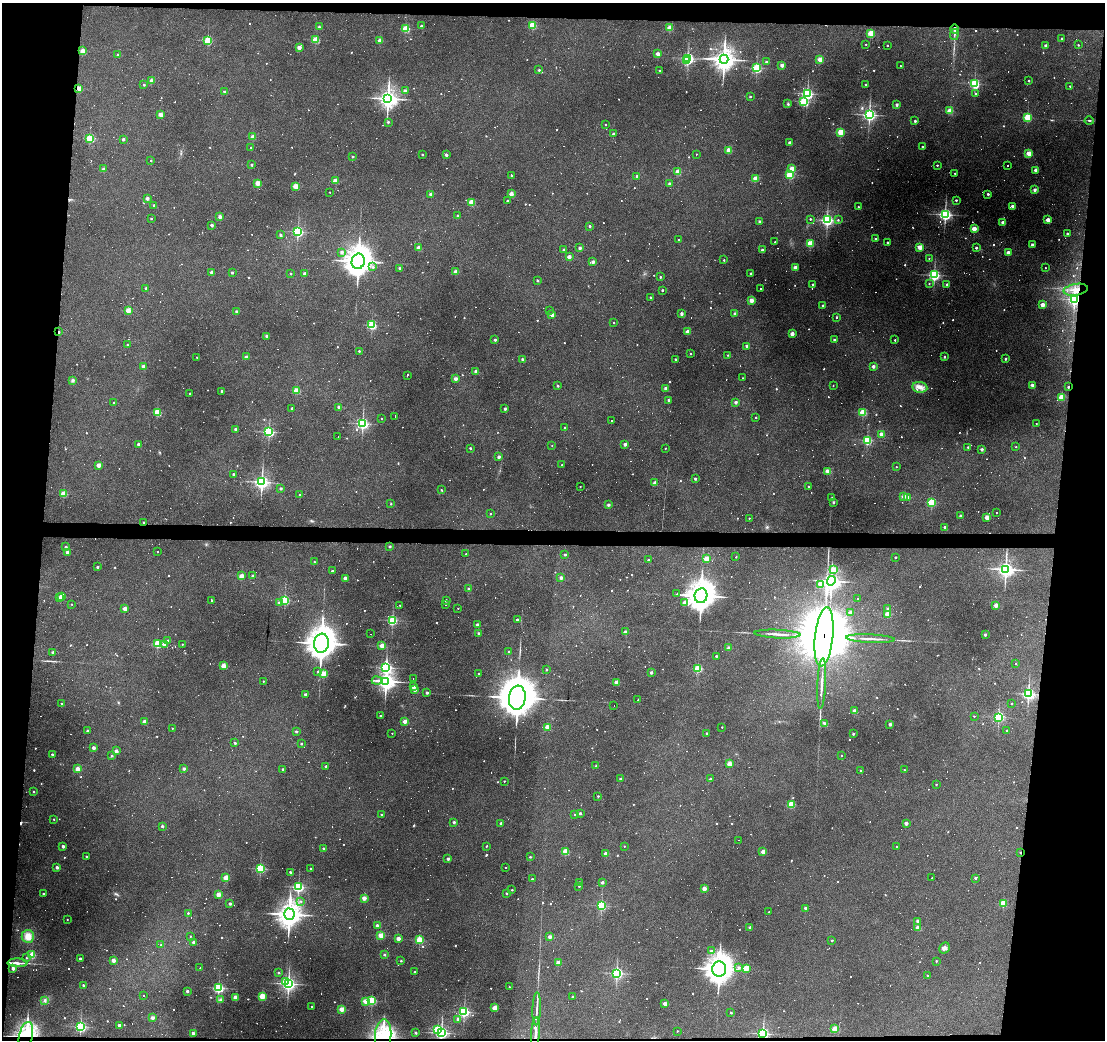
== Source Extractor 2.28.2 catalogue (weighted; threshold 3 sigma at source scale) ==
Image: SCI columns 1-4411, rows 189-4337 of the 4411 x 4436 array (HDU 1 of 3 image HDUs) = the unmasked area's bounding box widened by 8 px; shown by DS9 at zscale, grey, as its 4 x 4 block average (DS9 zoom 1 of the averaged frame): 1 PNG px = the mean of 4 x 4 image px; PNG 1107 x 1042 px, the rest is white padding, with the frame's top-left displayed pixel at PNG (2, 3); every listed detection drawn as its Kron ellipse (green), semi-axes under 4 PNG px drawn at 4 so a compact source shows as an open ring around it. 11% of this frame is shown black and not used: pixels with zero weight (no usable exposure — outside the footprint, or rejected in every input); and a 3 px margin inside the footprint's outer edge (the drizzle kernel's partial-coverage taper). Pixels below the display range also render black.
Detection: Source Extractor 2.28.2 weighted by HDU 2 'WHT'. Background 0.112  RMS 0.0086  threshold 0.0389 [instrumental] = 3 sigma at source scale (4.5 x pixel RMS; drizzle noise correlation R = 1.50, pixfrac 1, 0.05/0.05 arcsec/px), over >= 5 px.
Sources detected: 1454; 81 too faint to see at this stretch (4 x 4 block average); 1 inside a brighter object's white glare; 294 cosmic-ray / hot-pixel residue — neither listed nor drawn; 9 coinciding with a brighter row at this scale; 9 inside a brighter listed object's ellipse — not listed separately; of the other 1060, all 500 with FLUX_AUTO >= 5.58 (the completeness limit of this list) listed and drawn (560 fainter detections not listed), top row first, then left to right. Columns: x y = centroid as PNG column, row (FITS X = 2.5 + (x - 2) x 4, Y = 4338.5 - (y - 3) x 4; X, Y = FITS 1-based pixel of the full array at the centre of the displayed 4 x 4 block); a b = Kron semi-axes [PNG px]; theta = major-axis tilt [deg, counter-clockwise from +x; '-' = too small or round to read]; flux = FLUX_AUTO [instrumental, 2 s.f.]
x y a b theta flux
532 25 2 2 - 340
421 26 2 2 - 23
319 27 2 2 - 18
670 28 2 2 - 160
406 29 2 2 - 390
955 29 4 2 - 14
871 33 2 2 - 310
954 34 5 2 - 7.1
1062 39 2 2 - 14
208 40 2 2 - 480
316 40 2 2 - 340
380 40 2 2 - 110
866 44 2 2 - 8
887 45 2 2 - 9
1078 45 2 2 - 11
1046 46 2 2 - 45
299 47 2 2 - 110
82 51 2 2 - 140
658 54 2 2 - 81
118 55 2 2 - 17
688 58 2 2 - 1000
724 59 4 4 - 4000
820 59 2 2 - 140
687 60 3 2 - 300
766 62 2 2 - 21
782 65 2 2 - 64
900 66 2 2 - 6
757 68 2 2 - 730
539 70 2 2 - 19
659 70 2 2 - 12
152 81 2 2 - 97
1029 81 2 2 - 11
975 84 2 2 - 690
144 85 2 2 - 16
865 85 2 2 - 8
1070 86 2 2 - 14
79 88 2 2 - 130
224 91 2 2 - 13
405 91 2 2 - 51
807 94 3 2 - 990
976 94 2 2 - 6.3
750 97 2 2 - 13
388 99 4 3 - 2800
804 101 2 2 - 610
788 104 3 2 - 6.2
897 105 2 2 - 40
950 111 2 2 - 240
160 114 2 2 - 130
869 115 3 3 - 1200
1027 117 2 2 - 450
915 121 2 2 - 23
1089 121 4 2 - 6.2
388 122 2 2 - 15
605 125 2 2 - 5.6
840 132 2 2 - 290
613 134 2 2 - 34
253 137 2 2 - 110
90 138 2 2 - 430
123 139 2 2 - 33
789 143 2 2 - 34
922 147 2 2 - 16
251 148 2 2 - 12
729 150 2 2 - 150
1029 153 2 2 - 200
422 154 2 2 - 13
696 154 2 2 - 5.7
446 155 2 2 - 45
353 157 2 2 - 16
151 161 2 2 - 8.5
252 165 2 2 - 25
937 165 2 2 - 11
1007 166 2 2 - 200
103 169 2 2 - 47
792 169 2 2 - 160
1036 170 2 2 - 85
678 172 2 2 - 190
955 173 2 2 - 7.5
790 174 2 2 - 520
511 176 2 2 - 16
637 176 2 2 - 42
755 178 2 2 - 140
335 181 2 2 - 150
257 183 2 2 - 140
669 184 2 2 - 38
295 186 2 2 - 210
1035 190 2 2 - 59
330 192 2 2 - 6.5
431 194 2 2 - 60
511 194 2 2 - 120
988 194 2 2 - 30
147 198 2 2 - 51
956 200 2 2 - 15
507 201 2 2 - 16
471 202 2 2 - 230
154 205 2 2 - 15
1012 206 2 2 - 56
858 207 2 2 - 7.8
945 214 3 2 - 1300
457 216 2 2 - 20
220 217 2 2 - 57
151 219 2 2 - 11
810 219 2 2 - 14
827 220 2 2 - 1100
838 220 2 2 - 7.2
1048 220 2 2 - 130
759 221 2 2 - 32
1003 222 2 2 - 120
212 225 2 2 - 35
590 226 2 2 - 18
974 229 2 2 - 210
298 232 2 2 - 790
1067 234 2 2 - 32
280 235 2 2 - 25
679 239 2 2 - 9.3
875 239 2 2 - 14
775 242 2 2 - 5.8
887 242 2 2 - 16
810 243 2 2 - 290
1032 245 2 2 - 48
920 247 2 2 - 150
419 248 2 2 - 120
580 248 2 2 - 44
976 248 2 2 - 20
563 249 2 2 - 18
762 250 2 2 - 44
342 252 2 2 - 34
1009 253 2 2 - 120
569 257 2 2 - 90
929 258 2 2 - 6.3
724 260 2 2 - 11
358 261 8 6 76 6700
593 262 2 2 - 42
373 267 2 2 - 18
795 267 2 2 - 83
399 268 2 2 - 25
1045 268 2 2 - 7
212 272 2 2 - 74
456 272 2 2 - 140
232 273 2 2 - 18
290 273 2 2 - 13
304 273 2 2 - 48
751 273 2 2 - 33
934 275 2 2 - 1000
660 277 2 2 - 12
538 280 2 2 - 17
813 284 2 2 - 21
929 284 2 2 - 6.4
947 284 2 2 - 33
146 288 2 2 - 25
760 289 2 2 - 6.5
662 290 2 2 - 20
1076 290 12 6 9 62
650 298 2 2 - 23
1074 299 3 2 - 1000
751 300 2 2 - 140
823 305 2 2 - 27
1042 305 2 2 - 120
549 310 2 2 - 6.1
128 311 2 2 - 190
236 312 2 2 - 35
681 314 2 2 - 48
735 314 2 2 - 35
552 315 2 2 - 61
837 317 2 2 - 15
614 322 2 2 - 6
372 325 2 2 - 590
59 332 2 2 - 24
688 332 2 2 - 130
792 334 2 2 - 100
267 336 2 2 - 42
495 340 2 2 - 26
834 340 2 2 - 18
895 340 2 2 - 14
127 345 2 2 - 7.6
747 346 2 2 - 56
359 351 2 2 - 17
690 353 2 2 - 10
728 355 2 2 - 6.6
197 357 2 2 - 5.9
246 357 2 2 - 67
944 357 2 2 - 17
522 359 2 2 - 34
675 359 2 2 - 14
1005 359 2 2 - 20
143 366 2 2 - 53
873 366 2 2 - 49
476 372 2 2 - 76
407 375 2 2 - 130
742 378 2 2 - 8.9
455 379 2 2 - 76
72 380 3 3 - 11
1032 385 2 2 - 58
558 386 2 2 - 21
833 386 2 2 - 5.6
920 387 7 5 -10 35
1068 387 2 2 - 15
666 388 2 2 - 57
222 391 2 2 - 28
296 391 2 2 - 230
190 394 2 2 - 8.1
1062 397 2 2 - 250
668 400 2 2 - 25
736 402 2 2 - 44
114 403 2 2 - 7.4
339 407 2 2 - 43
292 408 2 2 - 24
505 409 2 2 - 36
157 412 2 2 - 370
863 412 2 2 - 360
395 416 3 2 - 250
756 417 2 2 - 12
382 418 2 2 - 8.2
612 421 2 2 - 220
363 423 2 2 - 910
1036 424 2 2 - 6
564 427 2 2 - 7.9
236 429 2 2 - 37
269 432 2 2 - 840
881 434 2 2 - 97
338 437 2 2 - 42
867 440 2 2 - 680
138 444 2 2 - 35
625 444 2 2 - 48
552 445 2 2 - 6.1
968 447 2 2 - 9.2
1016 447 2 2 - 6.1
470 448 2 2 - 19
665 448 2 2 - 7.8
982 449 2 2 - 37
499 457 2 2 - 49
99 465 2 2 - 120
562 465 2 2 - 8.9
896 467 2 2 - 7
828 471 2 2 - 140
233 474 2 2 - 25
695 479 2 2 - 32
262 482 3 3 - 1600
655 483 2 2 - 92
580 486 2 2 - 5.7
809 486 2 2 - 6.2
281 488 2 2 - 28
442 490 2 2 - 9.7
64 494 2 2 - 250
299 495 2 2 - 7.3
904 496 2 2 - 85
832 498 2 2 - 9.5
908 498 2 2 - 55
833 502 2 2 - 28
931 502 2 2 - 470
391 504 2 2 - 12
608 505 2 2 - 35
996 512 2 2 - 6.4
490 514 2 2 - 8
960 516 2 2 - 26
987 517 2 2 - 170
749 518 2 2 - 6.1
144 522 2 2 - 25
945 527 2 2 - 24
390 546 2 2 - 21
66 547 2 2 - 28
157 551 2 2 - 7.2
67 552 2 2 - 47
466 554 2 2 - 14
565 555 2 2 - 19
736 557 2 2 - 6.4
895 557 2 2 - 11
707 559 2 2 - 210
648 560 2 2 - 16
314 562 2 2 - 7
97 567 2 2 - 19
834 569 2 2 - 71
1006 569 3 3 - 1700
332 571 2 2 - 23
241 576 2 2 - 120
252 576 2 2 - 25
345 578 2 2 - 74
561 578 2 2 - 45
831 581 5 3 - 2500
820 584 2 2 - 130
468 589 2 2 - 25
677 594 2 2 - 6.9
61 596 2 2 - 120
701 596 7 6 - 8200
59 597 2 2 - 7.9
858 598 2 2 - 58
211 600 2 2 - 100
285 600 2 2 - 530
446 600 2 2 - 22
279 602 3 3 - 7.3
685 603 2 2 - 91
72 604 2 2 - 6.5
400 605 2 2 - 7.9
446 605 2 2 - 8.1
996 605 2 2 - 110
125 608 2 2 - 94
458 608 2 2 - 5.9
888 609 2 2 - 25
851 612 2 2 - 46
888 614 2 2 - 160
392 620 2 2 - 690
517 620 2 2 - 21
477 625 2 2 - 41
625 632 2 2 - 58
478 633 2 2 - 17
371 634 2 2 - 23
777 634 23 2 -3 31
985 635 2 2 - 29
824 637 30 9 84 68000
870 639 24 2 -3 33
168 640 2 2 - 12
321 643 9 7 81 7200
157 644 2 2 - 430
164 644 2 2 - 63
182 644 2 2 - 7.2
382 646 2 2 - 150
729 648 2 2 - 68
508 652 2 2 - 19
53 653 2 2 - 51
716 656 2 2 - 16
1016 664 2 2 - 7.3
223 666 2 2 - 160
386 667 3 2 - 980
697 668 2 2 - 220
546 670 2 2 - 15
318 671 2 2 - 13
651 672 2 2 - 39
324 673 2 2 - 240
478 673 2 2 - 6.5
413 678 2 2 - 77
263 681 2 2 - 9.2
377 681 5 2 - 10
386 681 4 3 - 2300
616 682 2 2 - 140
822 683 25 2 87 36
413 687 2 2 - 79
415 690 2 2 - 51
427 693 2 2 - 30
305 694 2 2 - 36
1028 694 2 2 - 1100
517 698 12 8 83 19000
638 700 2 2 - 7
1012 703 2 2 - 9.9
61 704 2 2 - 7.4
614 706 2 2 - 11
855 711 2 2 - 73
380 716 2 2 - 9.7
974 716 2 2 - 6.8
999 717 2 2 - 740
405 721 2 2 - 86
144 722 2 2 - 95
825 723 3 3 - 11
890 724 2 2 - 46
547 727 2 2 - 150
722 727 2 2 - 6.9
172 728 2 2 - 6.6
1006 730 2 2 - 5.8
87 731 2 2 - 41
296 731 2 2 - 25
392 733 2 2 - 6
707 734 2 2 - 31
853 734 2 2 - 22
235 743 2 2 - 24
301 744 2 2 - 17
93 748 2 2 - 60
116 751 2 2 - 57
52 754 2 2 - 19
841 755 2 2 - 5.7
112 756 2 2 - 19
729 764 2 2 - 160
326 766 2 2 - 23
596 766 2 2 - 23
78 769 2 2 - 140
184 769 2 2 - 41
282 769 2 2 - 12
904 770 2 2 - 6.3
860 771 2 2 - 10
620 779 2 2 - 16
710 779 2 2 - 14
504 781 2 2 - 11
936 784 2 2 - 11
34 791 2 2 - 9.8
598 796 2 2 - 10
791 805 2 2 - 350
580 813 2 2 - 25
381 814 2 2 - 7.7
574 814 2 2 - 6.4
54 819 2 2 - 7.6
454 822 2 2 - 35
501 823 2 2 - 30
906 823 2 2 - 72
162 826 2 2 - 33
738 840 2 2 - 10
63 846 2 2 - 42
486 846 2 2 - 9.7
624 846 2 2 - 6.3
897 846 2 2 - 5.8
323 848 2 2 - 16
566 851 2 2 - 270
763 852 2 2 - 100
1020 853 2 2 - 14
606 854 2 2 - 77
86 856 2 2 - 10
530 857 2 2 - 13
448 859 2 2 - 40
57 867 2 2 - 44
260 868 2 2 - 670
310 868 2 2 - 10
506 868 2 2 - 8.2
290 872 2 2 - 11
226 878 2 2 - 150
932 878 2 2 - 6.4
975 878 2 2 - 27
532 879 2 2 - 10
579 882 2 2 - 8.6
602 882 2 2 - 37
579 886 2 2 - 17
298 887 2 2 - 920
704 889 2 2 - 120
512 890 2 2 - 11
43 893 2 2 - 11
506 893 2 2 - 17
218 895 2 2 - 130
364 898 2 2 - 110
301 901 2 2 - 7.8
1003 903 2 2 - 310
230 904 2 2 - 39
601 905 2 2 - 680
805 908 2 2 - 43
769 912 2 2 - 11
188 913 2 2 - 15
289 914 6 5 - 4500
67 919 2 2 - 7.8
918 921 2 2 - 66
377 925 2 2 - 45
750 927 2 2 - 26
918 928 2 2 - 95
381 935 2 2 - 190
28 936 6 6 - 50
190 936 2 2 - 6.4
550 937 2 2 - 60
398 939 2 2 - 100
419 940 2 2 - 400
832 940 2 2 - 14
194 942 2 2 - 49
161 945 2 2 - 9.8
944 948 6 5 - 16
711 951 2 2 - 21
32 955 2 2 - 270
384 955 2 2 - 19
26 958 2 2 - 6.4
80 959 2 2 - 23
113 960 2 2 - 85
401 961 2 2 - 13
936 961 2 2 - 11
558 962 2 2 - 88
18 963 10 2 -2 48
739 967 2 2 - 18
13 968 2 2 - 57
200 968 2 2 - 6.6
746 968 2 2 - 330
719 969 8 7 - 5200
415 972 2 2 - 19
278 973 2 2 - 12
617 973 2 2 - 970
928 976 2 2 - 23
286 981 2 2 - 190
288 984 3 3 - 1400
83 985 2 2 - 14
509 987 2 2 - 8
219 988 2 2 - 690
187 991 2 2 - 39
144 996 2 2 - 25
262 996 2 2 - 270
235 997 2 2 - 100
573 997 2 2 - 20
221 1000 2 2 - 78
45 1001 3 3 - 7.7
365 1001 2 2 - 160
372 1001 2 2 - 540
665 1004 2 2 - 110
312 1007 2 2 - 9.1
495 1008 2 2 - 180
342 1009 2 2 - 150
537 1009 16 2 88 24
464 1012 2 2 - 750
731 1013 2 2 - 17
152 1018 2 2 - 51
458 1019 2 2 - 43
119 1025 2 2 - 54
80 1027 2 2 - 950
437 1029 2 2 - 410
835 1029 2 2 - 180
677 1031 2 2 - 6
193 1033 2 2 - 42
416 1033 2 2 - 22
441 1033 2 2 - 1300
535 1033 16 2 87 42
763 1034 2 2 - 1000
26 1035 14 6 75 480
383 1035 16 8 86 240
Overlapping masked pixels (flux is a lower limit): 15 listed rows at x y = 955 29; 79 88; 1076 290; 1074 299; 59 332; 1068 387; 144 522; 824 637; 1020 853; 18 963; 441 1033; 535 1033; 763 1034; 26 1035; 383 1035